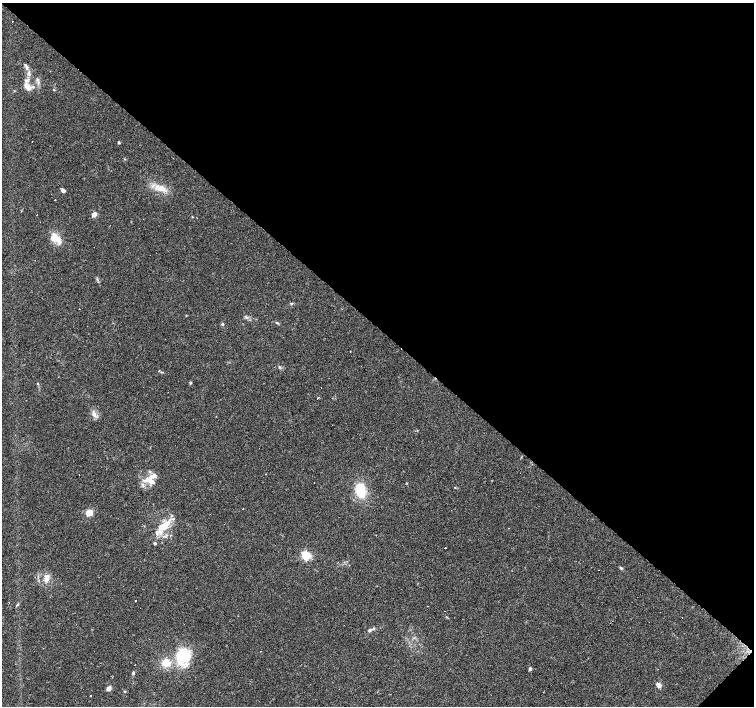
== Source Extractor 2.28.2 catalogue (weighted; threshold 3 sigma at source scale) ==
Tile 8 of 4 x 4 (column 4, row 2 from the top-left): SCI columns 4513-6016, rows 3046-4453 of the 6016 x 6022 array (HDU 1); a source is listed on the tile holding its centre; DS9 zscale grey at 2 x 2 block average (1 PNG px = mean of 2 x 2 image px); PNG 756 x 708 px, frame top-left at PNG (2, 3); no overlay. Shown black and unused: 47% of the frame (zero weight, under 3 of 4 exposures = <1% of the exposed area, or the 3 px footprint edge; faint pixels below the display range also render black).
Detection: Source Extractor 2.28.2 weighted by HDU 2 'WHT'; one run over the whole footprint, this tile lists its part. Background 0.038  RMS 0.0036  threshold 0.0164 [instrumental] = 3 sigma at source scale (4.5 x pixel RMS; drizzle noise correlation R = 1.50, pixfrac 1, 0.0396/0.0396 arcsec/px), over >= 5 px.
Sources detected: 62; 13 cosmic-ray / hot-pixel residue — not listed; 6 inside a brighter listed object's ellipse — not listed separately; the other 43 listed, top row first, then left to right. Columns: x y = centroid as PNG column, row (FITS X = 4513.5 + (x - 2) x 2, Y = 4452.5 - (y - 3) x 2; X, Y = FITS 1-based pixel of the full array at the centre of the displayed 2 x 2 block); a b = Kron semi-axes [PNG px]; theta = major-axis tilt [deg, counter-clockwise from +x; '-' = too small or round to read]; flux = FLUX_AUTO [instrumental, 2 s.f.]
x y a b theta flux
26 67 10 4 -71 2.8
26 85 9 6 -21 5
54 90 3 2 - 0.55
119 142 3 2 - 0.82
125 159 3 2 - 0.5
161 188 17 7 -19 9.8
63 190 4 3 - 2.8
55 200 2 2 - 0.88
94 214 3 3 - 13
55 238 14 8 -21 11
291 303 5 2 - 0.79
277 323 4 3 - 1
222 324 4 3 - 1.1
161 372 3 2 - 0.68
190 383 3 3 - 0.92
38 384 3 2 - 0.6
318 398 2 2 - 16
95 414 5 3 - 2
150 479 18 6 -57 7.4
455 487 3 2 - 0.47
360 490 14 9 -78 22
243 509 2 2 - 0.53
89 512 6 6 - 8.1
164 526 18 8 41 16
155 543 3 2 - 2
445 548 2 2 - 1.2
306 555 3 3 - 86
621 568 4 3 - 1.2
599 570 2 2 - 0.59
46 578 11 7 77 5.7
135 601 2 2 - 0.84
17 605 3 2 - 3
428 606 2 2 - 0.25
682 617 2 2 - 1.7
370 630 6 4 33 1.8
183 655 17 15 -25 30
166 663 7 6 - 12
135 665 2 2 - 0.29
530 669 3 2 - 3.6
133 674 3 2 - 0.76
658 685 5 4 - 4.1
108 688 6 5 - 2.6
90 696 2 2 - 0.67
Diffuse or blended objects may show on this block-average render without a row.